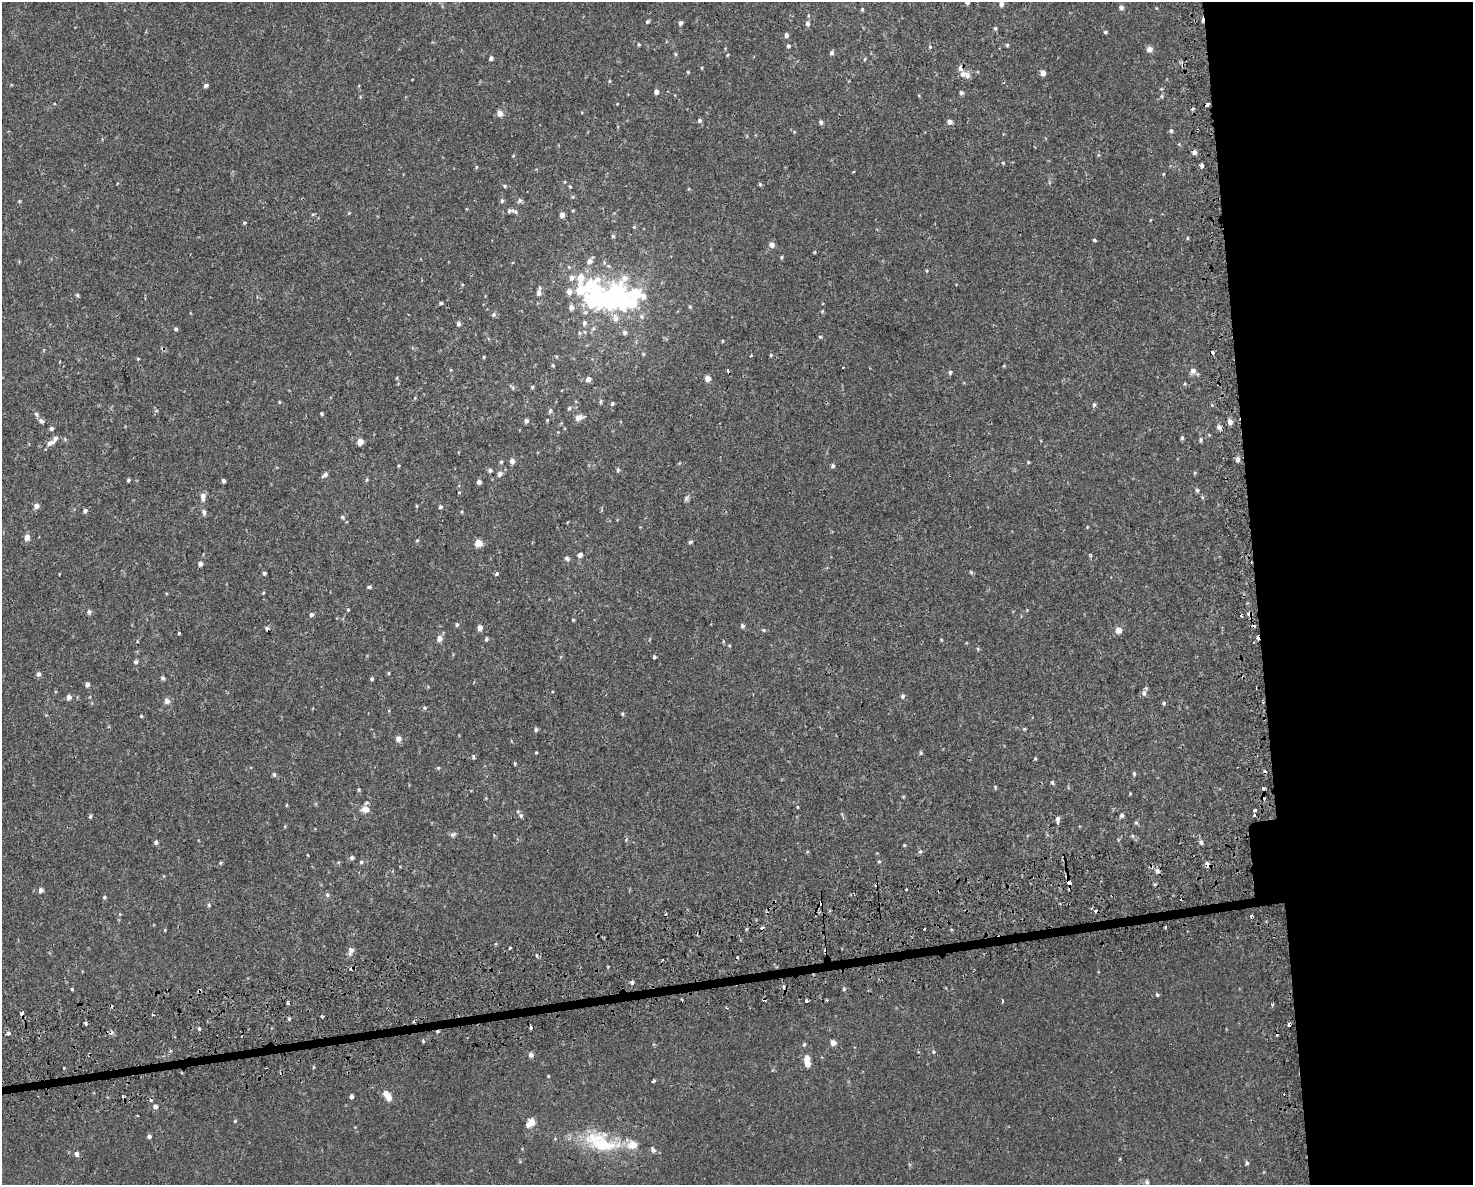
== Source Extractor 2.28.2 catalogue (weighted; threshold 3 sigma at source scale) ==
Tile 6 of 3 x 4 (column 3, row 2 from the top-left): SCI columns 3036-4506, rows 2407-3589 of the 4556 x 4811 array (HDU 1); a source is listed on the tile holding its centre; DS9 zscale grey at full resolution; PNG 1475 x 1187 px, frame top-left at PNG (2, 2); no overlay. Shown black and unused: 16% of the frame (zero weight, under 2 of 3 exposures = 3% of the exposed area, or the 3 px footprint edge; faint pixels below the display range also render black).
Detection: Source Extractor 2.28.2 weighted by HDU 2 'WHT'; one run over the whole footprint, this tile lists its part. Background 5.66e-04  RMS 0.0026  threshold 0.0117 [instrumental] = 3 sigma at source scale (4.5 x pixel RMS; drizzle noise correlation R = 1.50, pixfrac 1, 0.0396/0.0396 arcsec/px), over >= 5 px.
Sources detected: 324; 6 inside a brighter object's white glare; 35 cosmic-ray / hot-pixel residue — not listed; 9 inside a brighter listed object's ellipse — not listed separately; the other 274 listed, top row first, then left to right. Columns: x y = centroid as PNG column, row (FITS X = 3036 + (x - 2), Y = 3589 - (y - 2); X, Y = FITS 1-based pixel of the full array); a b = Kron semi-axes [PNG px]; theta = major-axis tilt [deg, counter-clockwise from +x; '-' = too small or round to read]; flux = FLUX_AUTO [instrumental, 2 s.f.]
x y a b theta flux
967 2 4 4 - 0.98
1001 4 6 5 - 1.1
1121 7 5 5 - 1.1
862 9 5 4 - 0.33
647 22 6 4 43 0.45
680 23 5 5 - 0.6
808 23 7 5 -86 0.83
995 28 5 4 - 0.37
1106 32 3 3 - 0.6
786 35 5 4 - 0.76
639 44 4 3 - 0.29
1007 45 4 4 - 0.35
788 46 5 4 - 0.47
930 47 5 4 - 0.26
1149 49 6 6 - 1.5
832 53 5 5 - 0.69
676 54 6 4 -89 0.34
727 55 5 3 - 0.24
491 58 4 4 - 0.71
865 59 5 3 - 0.3
688 72 4 4 - 0.28
1043 73 5 4 - 1.6
963 74 7 7 - 1.3
609 81 5 3 - 0.25
206 85 5 4 - 0.64
1161 89 5 3 - 0.23
656 92 4 4 - 1.3
961 93 5 4 - 0.6
1162 96 5 5 - 0.36
360 97 5 3 - 0.23
617 104 4 2 - 0.16
1207 104 5 3 - 1.1
500 113 7 6 - 1.6
699 120 5 5 - 0.54
821 122 5 5 - 0.68
950 122 5 4 - 1.3
1171 130 5 5 - 0.5
1194 152 5 5 - 0.88
513 156 4 3 - 0.22
1003 163 5 3 - 0.22
1201 165 4 4 - 1.4
476 167 5 3 - 0.26
854 172 3 2 - 0.29
1163 174 5 3 - 0.21
760 184 5 4 - 0.32
505 186 6 5 - 0.41
570 186 4 4 - 0.27
520 200 6 6 - 0.68
502 201 6 5 - 0.54
510 210 13 6 8 1.1
349 213 5 3 - 0.28
313 214 6 3 18 0.27
562 214 5 4 - 1.4
1150 220 5 3 - 0.19
244 223 4 4 - 0.38
634 227 4 4 - 0.27
613 236 4 4 - 0.4
1187 238 5 3 - 0.27
1094 240 5 3 - 0.31
772 245 5 5 - 1.5
814 252 5 3 - 0.24
781 257 4 4 - 0.31
589 261 7 6 - 1.2
581 277 11 6 81 3.8
572 278 7 7 - 1.2
624 278 14 7 51 2.5
581 290 13 8 27 8.2
617 292 14 9 -71 35
539 293 5 5 - 1.3
636 294 20 12 -7 10
77 295 5 5 - 0.36
441 303 5 4 - 0.41
690 306 5 4 - 0.3
571 308 6 5 - 1.3
822 311 5 4 - 0.26
493 315 6 5 - 0.52
615 318 11 8 -75 1.8
584 323 7 5 -81 0.69
458 324 6 5 - 0.57
176 329 5 5 - 0.49
585 332 6 3 -71 0.28
624 332 6 5 - 0.81
820 337 5 4 - 0.32
722 341 4 3 - 0.19
1212 352 4 3 - 3.3
643 354 6 4 -89 0.28
771 355 4 4 - 0.27
751 356 4 3 - 0.38
484 357 5 3 - 0.24
138 359 4 4 - 0.23
553 365 4 4 - 0.26
843 367 3 3 - 0.78
450 370 4 3 - 0.23
728 370 4 3 - 0.55
1193 371 7 6 - 1.1
950 372 5 4 - 0.51
588 379 5 4 - 1.4
708 379 5 5 - 2.1
1185 384 5 3 - 0.27
532 387 4 4 - 0.37
512 388 8 4 -68 0.4
601 401 7 3 89 0.34
279 402 5 3 - 0.23
612 404 4 4 - 0.45
1094 405 6 4 86 0.44
569 408 5 4 - 0.38
550 411 7 5 65 0.54
322 413 4 3 - 0.34
578 418 8 5 21 1.9
547 420 4 3 - 0.24
41 421 9 6 -39 0.68
526 421 5 5 - 0.76
1230 422 6 5 - 1.4
1219 427 6 5 - 1.1
51 428 5 4 - 0.67
1182 438 4 4 - 0.46
1201 439 6 5 - 0.48
360 442 7 6 - 1.5
50 443 11 6 21 1.4
1238 459 6 5 - 0.95
512 461 5 4 - 1.4
501 462 5 4 - 0.33
1028 462 4 3 - 0.29
833 466 5 5 - 0.53
490 470 5 5 - 0.57
618 470 6 5 - 0.42
500 474 6 5 - 0.99
325 475 8 5 40 0.9
128 480 4 3 - 0.4
366 480 5 3 - 0.31
223 481 4 3 - 0.59
479 482 4 4 - 0.98
1197 490 5 4 - 0.51
459 492 4 3 - 0.23
203 497 10 6 86 1.5
686 498 9 5 65 0.59
36 506 6 5 - 1.3
417 506 5 3 - 0.25
440 507 4 4 - 0.46
85 511 4 4 - 0.85
204 512 7 5 -83 0.77
342 517 5 5 - 0.43
1087 527 4 4 - 0.2
27 537 5 5 - 1.9
417 541 5 3 - 0.26
690 542 6 4 17 0.37
478 543 5 5 - 4.8
1090 554 4 3 - 0.45
580 555 5 4 - 1.1
567 558 6 4 -25 0.7
200 564 5 4 - 1.2
971 572 6 4 -46 0.34
264 573 4 3 - 0.5
496 574 4 3 - 2.1
369 587 6 4 8 0.39
263 593 4 3 - 0.27
348 610 4 3 - 0.23
89 611 6 6 - 0.65
311 614 5 4 - 0.65
1240 615 3 3 - 0.42
573 620 4 3 - 0.24
457 625 5 4 - 0.4
742 626 5 5 - 0.62
267 628 4 3 - 1.1
480 628 4 4 - 1.8
764 630 5 4 - 0.35
1118 630 6 6 - 2.1
179 633 3 3 - 0.28
439 639 6 5 - 1.7
486 639 4 4 - 0.49
723 641 5 3 - 0.24
729 645 4 4 - 0.27
978 649 5 3 - 0.27
654 657 4 3 - 0.46
136 662 5 5 - 0.63
389 673 5 3 - 0.25
38 674 5 5 - 0.87
163 678 6 5 - 0.44
372 679 4 4 - 0.42
87 684 4 4 - 1.1
1144 693 7 6 - 1
902 696 5 5 - 0.57
69 697 5 5 - 1.1
167 701 6 6 - 1.2
1263 702 3 3 - 0.28
1164 703 5 4 - 0.45
425 708 5 4 - 0.35
622 714 5 4 - 0.35
141 716 4 3 - 0.28
536 729 5 5 - 0.51
1024 729 4 4 - 0.26
398 739 5 5 - 1.6
536 752 3 3 - 0.44
921 753 5 5 - 0.32
473 756 5 4 - 0.41
1035 759 4 4 - 0.27
515 763 4 3 - 0.28
438 768 5 4 - 0.33
1134 773 5 4 - 0.38
274 774 6 5 - 0.44
1052 782 5 4 - 0.44
995 787 5 4 - 0.26
1263 788 3 3 - 8.7
359 790 5 4 - 0.31
1130 794 4 3 - 0.22
286 805 5 3 - 0.25
365 809 11 7 1 2.1
1255 810 3 3 - 1.4
1122 815 5 4 - 0.78
1254 815 3 3 - 2.9
90 816 5 4 - 0.44
521 816 6 6 - 0.65
1057 819 5 3 - 2.5
1136 823 6 4 0 0.34
453 834 8 6 30 0.67
1132 836 6 5 - 0.43
156 842 5 4 - 0.7
1201 842 7 5 -71 0.59
904 845 4 4 - 0.25
920 851 6 5 - 0.54
807 852 5 3 - 0.24
308 855 4 2 - 0.17
352 858 6 5 - 0.6
879 861 4 4 - 0.31
361 862 5 5 - 0.43
220 863 6 3 72 0.29
1207 864 5 3 - 2
1157 871 7 6 - 0.83
1067 876 6 4 0 0.47
1069 883 4 4 - 2.4
906 889 3 3 - 0.53
41 890 5 4 - 1.3
327 895 6 5 - 0.51
104 897 5 4 - 0.39
209 905 6 4 71 0.4
120 914 5 4 - 0.23
510 948 3 3 - 1.3
351 951 11 7 76 1.2
536 955 5 3 - 0.28
632 983 3 3 - 12
72 989 5 3 - 0.27
844 989 5 4 - 0.36
199 991 3 3 - 2
1157 995 5 4 - 0.41
806 1000 3 3 - 0.86
1002 1001 4 3 - 0.94
1272 1005 3 3 - 0.41
22 1013 4 3 - 4.5
322 1016 4 2 - 0.33
289 1019 5 4 - 0.35
86 1023 4 3 - 0.86
531 1027 3 3 - 2.6
199 1029 4 4 - 0.32
8 1033 4 3 - 1.8
423 1041 5 4 - 0.33
833 1043 5 5 - 1.7
804 1044 5 4 - 0.42
933 1052 5 4 - 0.36
531 1055 6 5 - 0.9
807 1058 6 5 - 1.9
807 1064 5 5 - 2.7
64 1068 3 3 - 0.76
653 1081 3 2 - 0.57
351 1097 5 4 - 0.77
389 1098 7 6 - 2.1
155 1107 5 5 - 0.86
235 1121 5 3 - 0.25
531 1123 9 6 42 4
149 1137 5 4 - 0.71
603 1144 50 17 -5 14
653 1150 8 6 -58 0.78
77 1154 5 5 - 0.95
1247 1163 5 5 - 0.48
1147 1182 7 6 - 0.65
Overlapping masked pixels (flux is a lower limit): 10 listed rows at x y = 1207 104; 1194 152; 1212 352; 1263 702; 1207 864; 1157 871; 1067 876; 1069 883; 199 991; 22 1013
Isophote crosses this tile's border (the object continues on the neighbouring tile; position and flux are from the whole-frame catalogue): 1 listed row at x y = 967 2